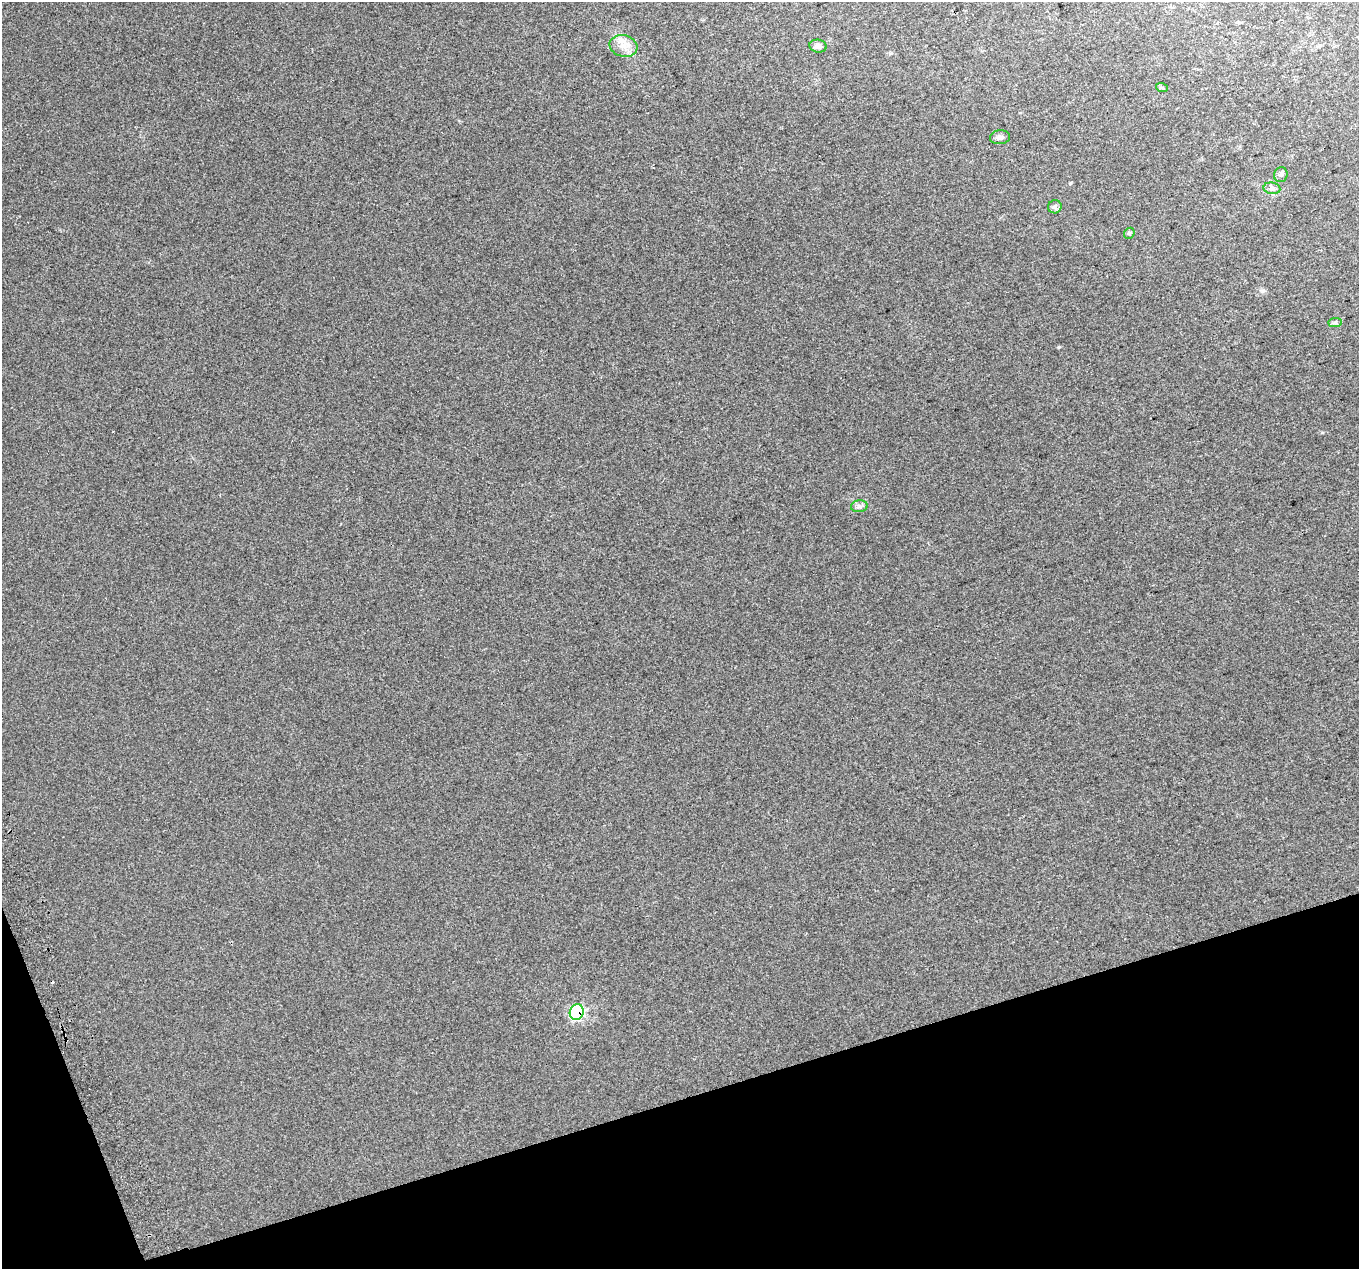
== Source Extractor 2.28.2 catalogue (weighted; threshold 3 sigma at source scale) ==
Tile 14 of 4 x 4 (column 2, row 4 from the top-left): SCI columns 1400-2756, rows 140-1406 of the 5515 x 5290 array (HDU 1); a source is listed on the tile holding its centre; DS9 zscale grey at full resolution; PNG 1361 x 1271 px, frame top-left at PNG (2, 2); each listed source drawn as its Kron ellipse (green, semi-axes under 4 px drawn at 4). Shown black and unused: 15% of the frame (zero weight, under 2 of 3 exposures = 2% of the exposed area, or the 3 px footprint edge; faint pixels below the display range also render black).
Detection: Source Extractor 2.28.2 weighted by HDU 2 'WHT'; one run over the whole footprint, this tile lists its part. Background 0.00879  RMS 0.007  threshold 0.0314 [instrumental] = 3 sigma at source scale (4.5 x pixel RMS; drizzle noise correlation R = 1.50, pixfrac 1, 0.0396/0.0396 arcsec/px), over >= 5 px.
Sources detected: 12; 1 cosmic-ray / hot-pixel residue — neither listed nor drawn; the other 11 listed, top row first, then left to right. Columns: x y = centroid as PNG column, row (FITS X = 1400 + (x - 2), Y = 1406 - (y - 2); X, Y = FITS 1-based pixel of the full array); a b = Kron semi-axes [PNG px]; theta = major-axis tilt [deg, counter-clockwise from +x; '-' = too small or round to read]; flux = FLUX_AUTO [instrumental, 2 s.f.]
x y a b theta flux
623 46 14 10 -15 7.1
818 46 8 6 -7 2.7
1162 88 6 4 -19 0.88
1000 137 10 7 7 2.5
1281 175 7 6 - 1.9
1272 188 8 6 -10 1.9
1055 207 7 6 - 1.7
1129 233 6 5 - 1
1335 322 7 4 1 1.2
859 506 8 6 7 1.9
577 1012 8 7 - 70
Overlapping masked pixels (flux is a lower limit): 1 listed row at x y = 577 1012
Unlisted compact peaks at least as high as the median listed source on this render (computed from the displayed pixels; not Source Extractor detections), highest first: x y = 1059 347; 1070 183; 1262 291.